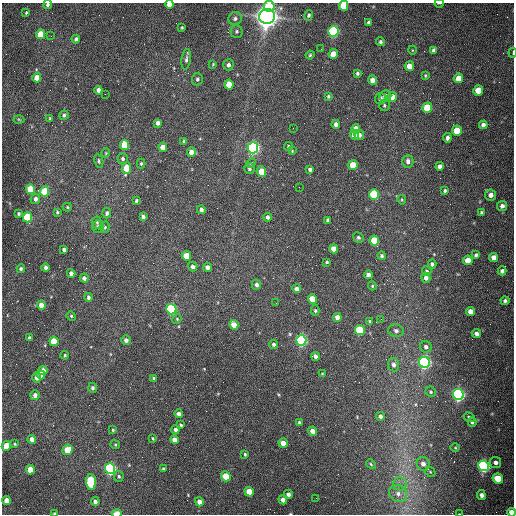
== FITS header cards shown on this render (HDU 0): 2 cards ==
NAXIS1  =                  512 /fastest changing axis
NAXIS2  =                  512 /next to fastest changing axis

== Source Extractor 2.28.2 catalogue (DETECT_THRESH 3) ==
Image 512 x 512 px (HDU 0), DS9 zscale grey, 1 PNG px = 1 image px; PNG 516 x 516 px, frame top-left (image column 1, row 512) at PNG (2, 3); each listed source drawn as its Kron ellipse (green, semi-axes under 4 px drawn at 4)
Background 1560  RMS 24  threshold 71.3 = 3 sigma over >= 5 px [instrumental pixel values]
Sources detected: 202; all 202 listed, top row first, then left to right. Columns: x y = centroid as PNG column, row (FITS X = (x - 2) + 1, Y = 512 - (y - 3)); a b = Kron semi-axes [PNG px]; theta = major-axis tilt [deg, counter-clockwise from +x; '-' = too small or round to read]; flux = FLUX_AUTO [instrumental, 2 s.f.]
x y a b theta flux
439 3 5 2 - 2.1e+03
169 4 4 4 - 1.3e+04
48 5 4 4 - 3.6e+03
269 6 5 5 - 5.2e+04
344 6 5 4 - 6.8e+04
26 13 3 2 - 1.5e+03
309 15 5 4 - 2.6e+03
267 16 8 7 - 2.0e+06
235 19 7 6 - 4.6e+03
369 23 4 3 - 4.0e+03
182 27 3 2 - 1.6e+03
236 31 6 6 - 3.6e+03
333 31 5 5 - 3.5e+05
40 34 5 4 - 4.4e+04
51 36 3 2 - 1.3e+03
76 39 4 4 - 4.0e+03
380 42 4 4 - 3.2e+03
321 49 2 2 - 7.8e+02
412 50 4 3 - 1.2e+03
433 50 4 3 - 3.8e+03
513 53 5 2 - 1.4e+03
333 54 5 4 - 2.3e+04
310 55 4 4 - 2.2e+03
186 59 10 4 82 4.5e+03
213 64 3 2 - 1.3e+03
228 65 5 5 - 4.9e+03
409 66 5 4 - 1.4e+04
357 73 3 3 - 2.6e+03
425 75 4 3 - 1.6e+03
37 78 4 4 - 2.4e+04
458 78 5 4 - 1.8e+04
197 79 6 5 - 3.4e+03
373 80 5 4 - 1.2e+04
229 84 5 4 - 3.5e+04
98 90 4 4 - 7.8e+03
478 90 5 5 - 2.6e+04
105 94 2 2 - 7.7e+02
328 96 3 3 - 2.3e+03
385 96 6 5 - 7.2e+03
392 97 5 5 - 2.2e+04
380 99 6 5 - 5.0e+03
384 105 5 5 - 2.6e+03
427 108 5 5 - 6.8e+04
64 115 5 4 - 3.3e+03
50 118 3 2 - 1.3e+03
19 119 5 3 - 1.4e+03
157 123 4 4 - 5.7e+03
336 124 4 4 - 6.1e+03
483 125 4 4 - 5.8e+03
293 128 2 2 - 7.4e+02
356 129 5 4 - 2.6e+04
457 131 5 5 - 4.8e+04
354 135 5 4 - 1.3e+04
359 135 5 5 - 4.6e+03
447 138 4 3 - 5.0e+03
184 141 4 3 - 2.4e+03
125 145 5 4 - 4.4e+04
163 147 4 4 - 1.5e+04
289 147 5 4 - 3.2e+03
253 148 5 5 - 7.0e+05
292 151 3 2 - 1.4e+03
191 152 4 4 - 1.3e+04
106 153 4 4 - 1.6e+03
123 159 5 5 - 3.2e+03
99 161 7 4 -76 2.7e+03
408 161 6 5 - 5.9e+03
251 163 5 4 - 2.1e+03
141 164 5 4 - 1.9e+03
353 165 5 5 - 2.9e+04
440 166 4 4 - 5.4e+03
126 168 6 4 82 4.2e+04
249 169 5 5 - 3.5e+03
310 169 4 3 - 3.9e+03
261 172 5 4 - 3.7e+04
299 187 2 2 - 1.0e+03
31 189 5 4 - 7.0e+04
45 191 5 4 - 8.2e+04
445 191 4 4 - 2.9e+03
374 194 5 5 - 1.7e+05
491 195 5 5 - 8.8e+03
35 199 5 5 - 6.3e+03
402 200 5 3 - 1.7e+03
136 201 3 3 - 2.5e+03
502 206 5 5 - 5.1e+03
67 207 4 4 - 1.9e+03
201 210 4 3 - 5.6e+03
57 212 4 3 - 2.1e+03
107 213 5 4 - 4.1e+03
481 213 4 3 - 2.6e+03
18 214 4 4 - 2.7e+03
28 217 5 4 - 1.4e+05
143 217 4 3 - 5.2e+03
267 217 4 3 - 3.9e+03
328 220 4 3 - 3.1e+03
97 222 6 5 - 2.4e+03
98 226 6 5 - 3.5e+03
105 227 6 4 76 2.2e+03
358 238 5 5 - 3.0e+03
374 241 5 5 - 6.6e+04
64 249 3 3 - 4.1e+03
334 249 4 4 - 1.6e+04
476 255 4 3 - 3.1e+03
186 256 5 4 - 3.4e+04
382 256 4 4 - 2.6e+03
494 257 4 4 - 1.1e+04
468 260 5 4 - 1.9e+04
327 262 3 3 - 2.0e+03
432 264 4 3 - 3.3e+03
193 266 5 4 - 4.6e+03
208 267 4 4 - 6.7e+03
46 268 4 3 - 5.8e+03
21 269 4 4 - 2.9e+03
427 271 5 4 - 3.0e+03
502 271 4 4 - 5.0e+03
71 273 4 4 - 6.8e+03
368 275 4 4 - 6.5e+03
84 278 4 4 - 6.2e+03
426 278 5 4 - 6.6e+03
256 285 5 4 - 5.3e+03
372 286 4 4 - 1.6e+03
297 289 4 4 - 7.5e+03
88 297 4 4 - 4.8e+03
312 299 5 4 - 3.1e+04
505 301 4 4 - 3.5e+03
276 303 2 2 - 8.4e+02
41 305 4 4 - 1.4e+04
171 309 5 5 - 3.5e+05
315 311 5 4 - 2.6e+03
471 311 4 4 - 1.2e+04
71 316 5 4 - 2.1e+03
337 317 4 4 - 1.0e+04
177 319 5 4 - 1.9e+03
381 319 3 3 - 1.1e+03
369 321 3 3 - 1.6e+03
234 325 5 4 - 2.2e+04
360 330 5 5 - 1.0e+05
396 330 8 6 -17 4.6e+03
476 334 4 4 - 5.7e+03
29 337 3 3 - 2.4e+03
126 340 5 4 - 6.4e+03
301 340 5 5 - 4.3e+05
54 341 5 4 - 4.9e+04
274 344 4 4 - 3.5e+03
426 347 6 5 - 4.8e+03
65 355 4 3 - 1.9e+03
315 356 4 3 - 6.4e+03
424 362 5 5 - 5.7e+05
393 365 7 5 -82 6.1e+03
43 371 4 4 - 1.7e+04
322 374 3 2 - 1.2e+03
41 375 4 4 - 1.5e+04
37 378 4 4 - 9.3e+03
153 378 3 3 - 2.7e+03
93 388 5 4 - 3.5e+03
431 392 5 5 - 2.5e+03
35 395 5 4 - 6.6e+03
458 395 5 5 - 6.4e+05
179 414 4 4 - 7.4e+03
380 416 4 4 - 6.1e+03
469 417 6 4 -31 3.1e+03
472 422 5 4 - 3.5e+03
299 423 4 3 - 3.0e+03
181 425 3 3 - 2.3e+03
113 430 3 3 - 1.9e+03
175 430 4 4 - 4.8e+03
312 431 4 4 - 1.3e+04
153 438 3 3 - 1.8e+03
32 439 4 4 - 1.0e+04
174 440 4 4 - 1.4e+04
283 443 5 4 - 1.3e+04
15 444 4 3 - 1.7e+03
115 445 5 3 - 1.7e+03
6 446 5 4 - 3.0e+04
455 448 4 3 - 1.4e+03
68 450 5 5 - 4.1e+04
245 454 3 3 - 2.0e+03
496 462 5 5 - 5.9e+03
371 464 5 4 - 2.1e+03
423 464 7 6 - 7.8e+03
484 466 5 5 - 5.0e+05
110 469 5 5 - 4.5e+05
163 469 3 2 - 2.1e+03
30 470 5 4 - 2.7e+04
430 472 5 4 - 1.9e+03
119 476 5 5 - 2.7e+03
226 476 5 4 - 4.2e+04
498 479 5 4 - 4.5e+04
91 482 8 5 -84 1.7e+05
400 484 7 6 - 6.4e+03
249 492 5 4 - 3.3e+04
288 494 4 4 - 6.2e+03
398 494 9 8 - 1.0e+04
481 495 5 4 - 5.9e+03
316 498 2 2 - 3.4e+03
7 500 4 4 - 1.9e+04
283 500 4 4 - 8.5e+03
95 501 4 4 - 6.9e+03
199 502 5 4 - 1.1e+04
512 512 4 4 - 1.9e+04
55 513 4 3 - 3.8e+03
117 513 5 3 - 3.2e+04
460 514 3 2 - 1.6e+03
At the frame edge (FLAGS 8, measured only in part): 10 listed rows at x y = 439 3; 169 4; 48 5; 344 6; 513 53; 283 500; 512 512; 55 513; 117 513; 460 514